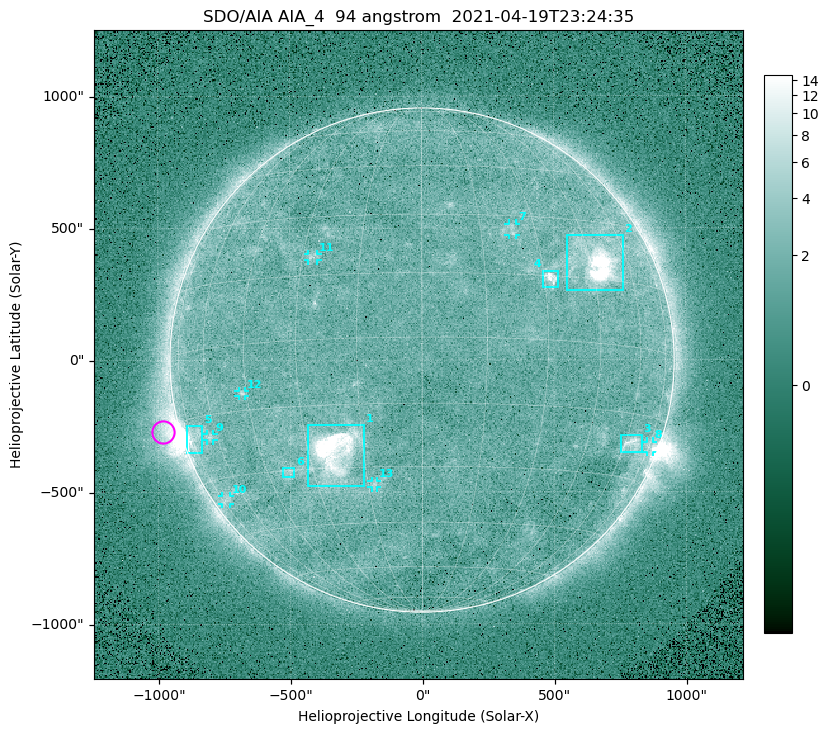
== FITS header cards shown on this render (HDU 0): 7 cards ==
TELESCOP= 'SDO/AIA '
INSTRUME= 'AIA_4   '
WAVELNTH=                   94
WAVEUNIT= 'angstrom'
DATE-OBS= '2021-04-19T23:24:35.12'
CTYPE1  = 'HPLN-TAN'
CTYPE2  = 'HPLT-TAN'

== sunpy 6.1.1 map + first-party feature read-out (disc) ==
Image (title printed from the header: SDO/AIA AIA_4  94 angstrom  2021-04-19T23:24:35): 512 x 512 px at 4.8 arcsec/px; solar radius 955 arcsec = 199 px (full disc in frame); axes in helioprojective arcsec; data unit not stated in the header (colour bar unlabelled)
Orientation: roll -0.138 deg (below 1 deg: not rotated)
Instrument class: DISC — disc imager (sunpy class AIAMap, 94 A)
Bright regions (active regions / flare kernels): reference = the median radial profile (limb darkening/brightening removed); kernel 5 px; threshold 5 sigma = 2.46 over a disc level ~1.74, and >= 1.15x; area >= 9 px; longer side >= 5 px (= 24 arcsec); searched inside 0.97 R_sun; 13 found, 13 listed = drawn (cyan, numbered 1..; 7 of them under ~33 arcsec drawn as corner ticks so the feature stays visible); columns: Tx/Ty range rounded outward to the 10 arcsec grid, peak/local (2 s.f.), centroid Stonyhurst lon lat
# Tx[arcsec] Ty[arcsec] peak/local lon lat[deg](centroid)
1 -430..-220 -480..-240 46 -23 -26
2 550..760 260..470 26 +47 +19
3 750..830 -350..-280 4.4 +63 -22
4 460..520 270..340 7 +32 +14
5 -900..-830 -350..-250 5.8 -73 -19
6 -530..-480 -440..-410 2.8 -38 -30
7 330..360 470..520 2.9 +23 +26
8 850..880 -350..-310 3.2 +75 -21
9 -820..-790 -300..-280 2.8 -63 -20
10 -760..-730 -550..-510 2.4 -72 -35
11 -430..-390 380..410 2.9 -27 +20
12 -700..-670 -140..-110 3.2 -46 -11
13 -190..-170 -480..-450 2.9 -13 -34
Off-limb structures (1.02-1.3 R_sun): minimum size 50 px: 6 found; the strongest spans PA ~90..115 deg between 1.02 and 1.22 R_sun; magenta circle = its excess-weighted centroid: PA ~105 deg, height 1.07 R_sun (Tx ~-980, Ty ~-270 arcsec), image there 4.7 x the reference